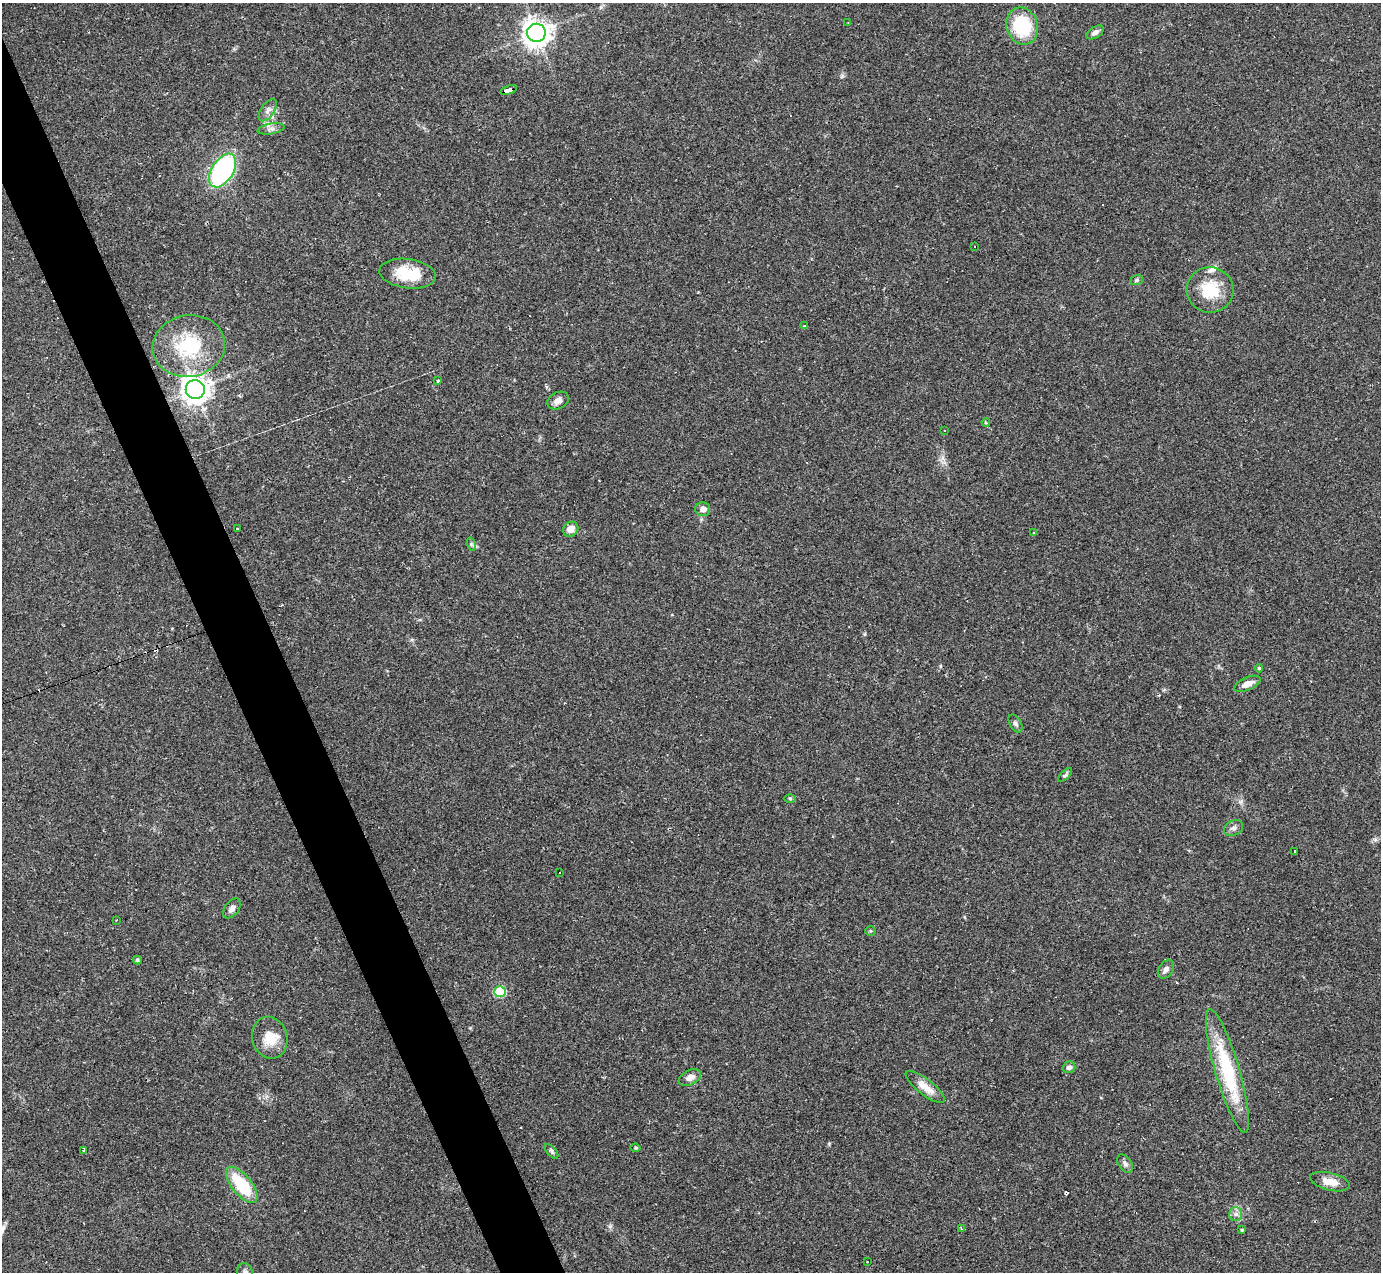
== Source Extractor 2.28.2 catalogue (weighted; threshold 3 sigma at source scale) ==
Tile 11 of 4 x 4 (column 3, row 3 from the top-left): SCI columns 2760-4138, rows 1546-2815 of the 5518 x 5503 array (HDU 1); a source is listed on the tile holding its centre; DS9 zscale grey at full resolution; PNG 1383 x 1274 px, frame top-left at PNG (2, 3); each listed source drawn as its Kron ellipse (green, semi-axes under 4 px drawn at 4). Shown black and unused: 4% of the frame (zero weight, under 2 of 3 exposures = <1% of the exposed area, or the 3 px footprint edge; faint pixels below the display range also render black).
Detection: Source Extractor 2.28.2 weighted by HDU 2 'WHT'; one run over the whole footprint, this tile lists its part. Background 0.0882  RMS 0.006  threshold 0.0271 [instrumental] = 3 sigma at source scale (4.5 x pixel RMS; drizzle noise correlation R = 1.50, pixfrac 1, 0.05/0.05 arcsec/px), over >= 5 px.
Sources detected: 67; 12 cosmic-ray / hot-pixel residue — neither listed nor drawn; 1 inside a brighter listed object's ellipse — not listed separately; the other 54 listed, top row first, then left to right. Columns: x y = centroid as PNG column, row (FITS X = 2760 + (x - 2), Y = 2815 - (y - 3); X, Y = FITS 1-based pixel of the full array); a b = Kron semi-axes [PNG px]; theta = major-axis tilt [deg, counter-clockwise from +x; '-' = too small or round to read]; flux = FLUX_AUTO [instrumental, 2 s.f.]
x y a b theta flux
848 23 2 2 - 0.49
1022 26 19 15 -72 31
1095 32 9 5 32 2.6
536 33 9 9 - 580
508 90 8 4 17 160
268 110 13 6 55 2.8
271 129 13 5 9 2.3
222 170 19 11 58 99
975 246 3 2 - 0.54
408 274 28 14 -7 20
1137 280 6 5 - 1.1
1210 290 23 23 - 21
804 326 3 2 - 1.3
189 346 36 30 9 41
438 381 3 2 - 0.59
195 389 9 9 - 580
558 401 11 8 28 3.7
986 422 4 3 - 0.69
945 431 3 2 - 0.95
703 509 7 7 - 3.7
237 529 3 2 - 0.94
571 529 8 7 - 5
1034 533 4 3 - 0.42
471 544 7 4 -72 0.98
1259 668 4 3 - 0.62
1247 684 14 6 24 5.5
1015 724 10 5 -60 1.5
1065 775 9 4 45 1.2
790 798 6 4 -1 0.77
1234 828 10 7 29 2.3
1294 851 3 2 - 0.97
560 872 3 3 - 1.9
232 908 11 7 53 2.9
116 920 3 2 - 0.64
870 931 5 4 - 0.85
137 960 4 3 - 1.1
1166 969 10 7 56 2.3
500 991 6 5 - 42
270 1038 21 17 -74 12
1069 1067 6 5 - 1.8
1227 1071 64 12 -74 49
690 1078 12 7 25 3.9
925 1087 24 8 -38 8.5
636 1148 5 3 - 0.63
83 1150 3 2 - 0.81
552 1151 9 4 -50 1.2
1125 1164 10 6 -52 1.9
1330 1182 20 8 -14 7.2
242 1185 22 10 -51 28
1236 1214 7 6 - 1.9
961 1228 4 3 - 0.75
1242 1230 4 3 - 0.57
867 1262 3 2 - 0.85
245 1272 9 8 - 1.9
Overlapping masked pixels (flux is a lower limit): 2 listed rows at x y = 508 90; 195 389
Isophote crosses this tile's border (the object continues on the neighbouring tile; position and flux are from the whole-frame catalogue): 1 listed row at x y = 245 1272
Unlisted compact peaks at least as high as the median listed source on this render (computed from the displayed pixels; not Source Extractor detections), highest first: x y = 829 1144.